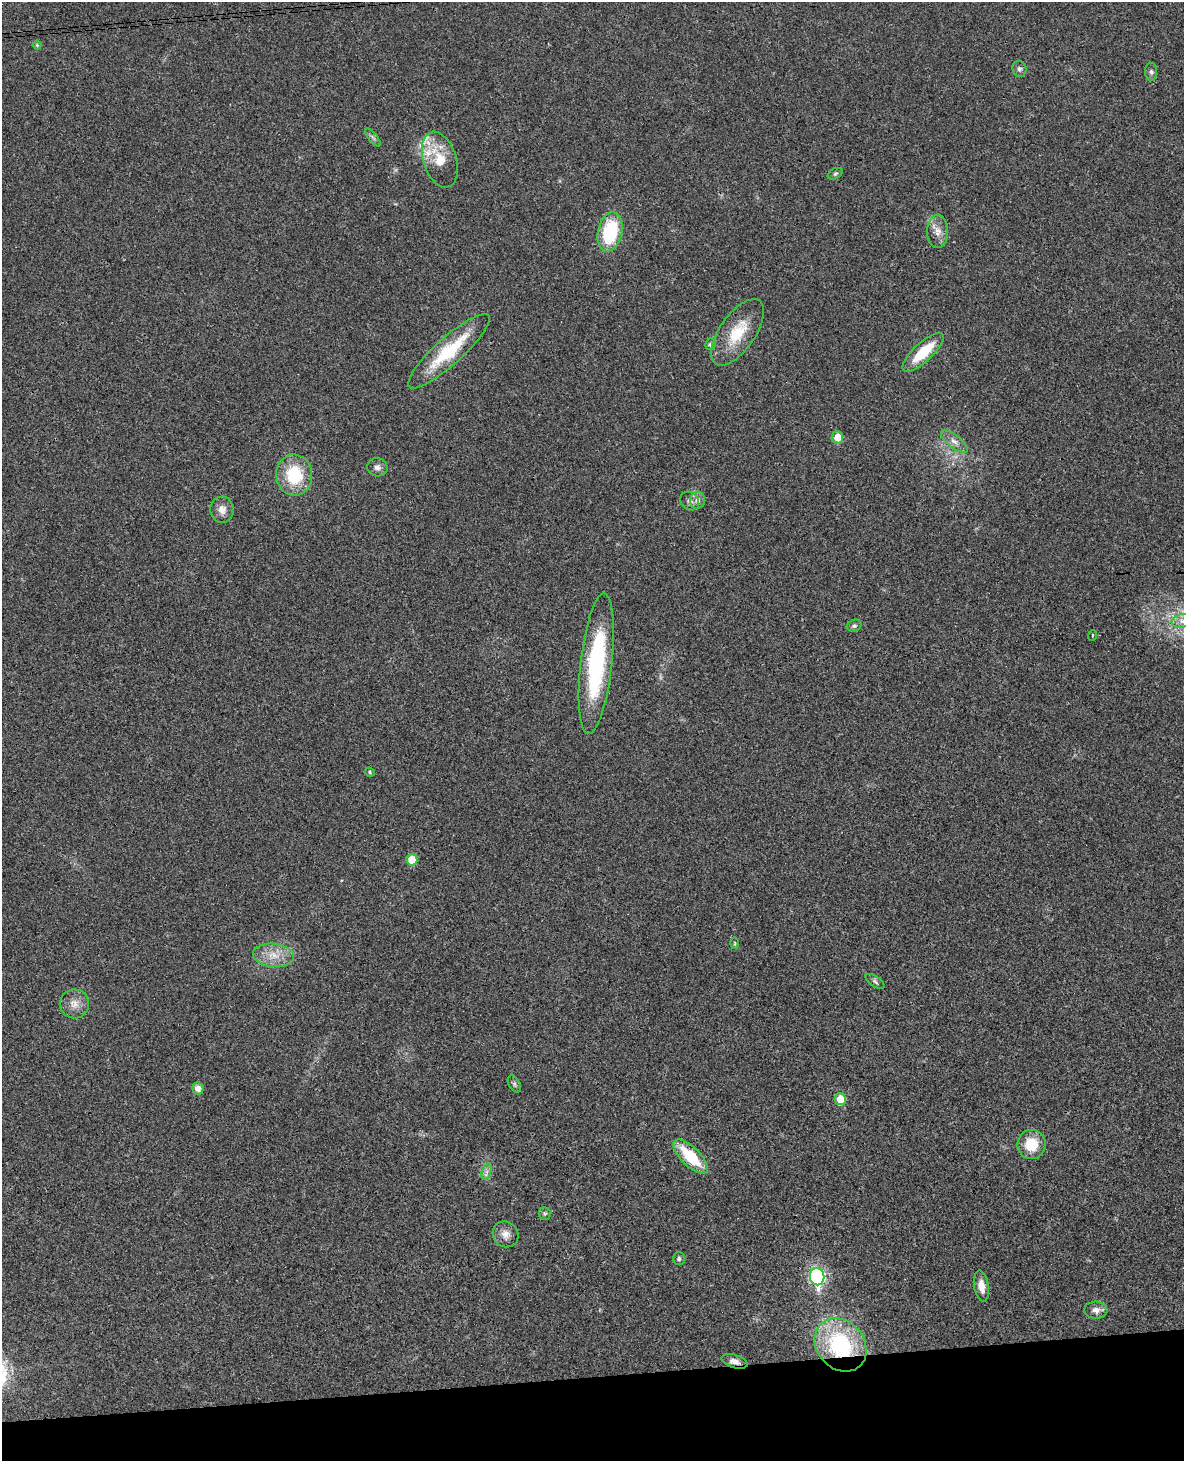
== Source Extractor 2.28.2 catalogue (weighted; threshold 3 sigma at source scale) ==
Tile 10 of 4 x 3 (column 2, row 3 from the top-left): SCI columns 1242-2423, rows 254-1712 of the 4843 x 4777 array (HDU 1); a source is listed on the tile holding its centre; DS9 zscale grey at full resolution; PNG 1186 x 1463 px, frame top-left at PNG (2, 2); each listed source drawn as its Kron ellipse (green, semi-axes under 4 px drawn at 4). Shown black and unused: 6% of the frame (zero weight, under 3 of 4 exposures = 6% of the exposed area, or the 3 px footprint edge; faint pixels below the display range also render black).
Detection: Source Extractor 2.28.2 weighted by HDU 2 'WHT'; one run over the whole footprint, this tile lists its part. Background 0.0328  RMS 0.0041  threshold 0.0186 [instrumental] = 3 sigma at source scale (4.5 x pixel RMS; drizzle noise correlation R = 1.50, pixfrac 1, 0.05/0.05 arcsec/px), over >= 5 px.
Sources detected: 45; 2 inside a brighter listed object's ellipse — not listed separately; the other 43 listed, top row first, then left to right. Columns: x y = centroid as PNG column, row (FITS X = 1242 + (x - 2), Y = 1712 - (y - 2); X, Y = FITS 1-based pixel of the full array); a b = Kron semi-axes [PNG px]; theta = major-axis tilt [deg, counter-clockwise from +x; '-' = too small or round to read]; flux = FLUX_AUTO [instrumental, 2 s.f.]
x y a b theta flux
37 45 4 4 - 0.5
1019 69 8 7 - 1.2
1151 72 9 6 -90 1.2
373 137 11 3 -50 0.89
440 160 29 16 -72 11
835 174 8 5 29 0.8
938 231 16 10 -89 4
610 232 20 12 78 27
738 332 38 18 55 15
710 344 6 5 - 1.2
449 351 53 13 42 26
923 352 27 9 43 14
837 437 6 6 - 4.7
954 441 16 6 -38 2.7
377 467 10 9 - 2
294 475 20 18 -85 20
697 500 8 7 - 1.9
690 501 10 8 -46 1.9
222 510 13 12 - 3.5
1182 621 10 6 10 2.6
854 626 7 6 - 0.95
1093 636 5 2 - 0.34
596 664 71 16 84 51
370 772 5 4 - 0.54
412 860 5 5 - 8.6
735 943 6 4 -89 0.47
274 955 21 11 -6 6.9
875 981 11 5 -35 1
74 1004 14 14 - 4.4
514 1084 9 5 -60 0.97
198 1088 6 5 - 3
840 1099 6 5 - 7.5
1031 1144 14 14 - 12
691 1156 22 9 -44 18
487 1172 8 4 71 1.4
545 1214 6 5 - 0.81
505 1234 13 12 - 3.5
679 1259 6 6 - 0.9
817 1277 8 7 - 90
981 1286 15 7 -80 4.4
1096 1310 11 8 -4 2.5
841 1345 29 23 -48 46
735 1361 13 6 -17 2.5
Overlapping masked pixels (flux is a lower limit): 2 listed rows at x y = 841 1345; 735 1361
Isophote crosses this tile's border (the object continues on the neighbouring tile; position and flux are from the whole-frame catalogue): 1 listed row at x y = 1182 621